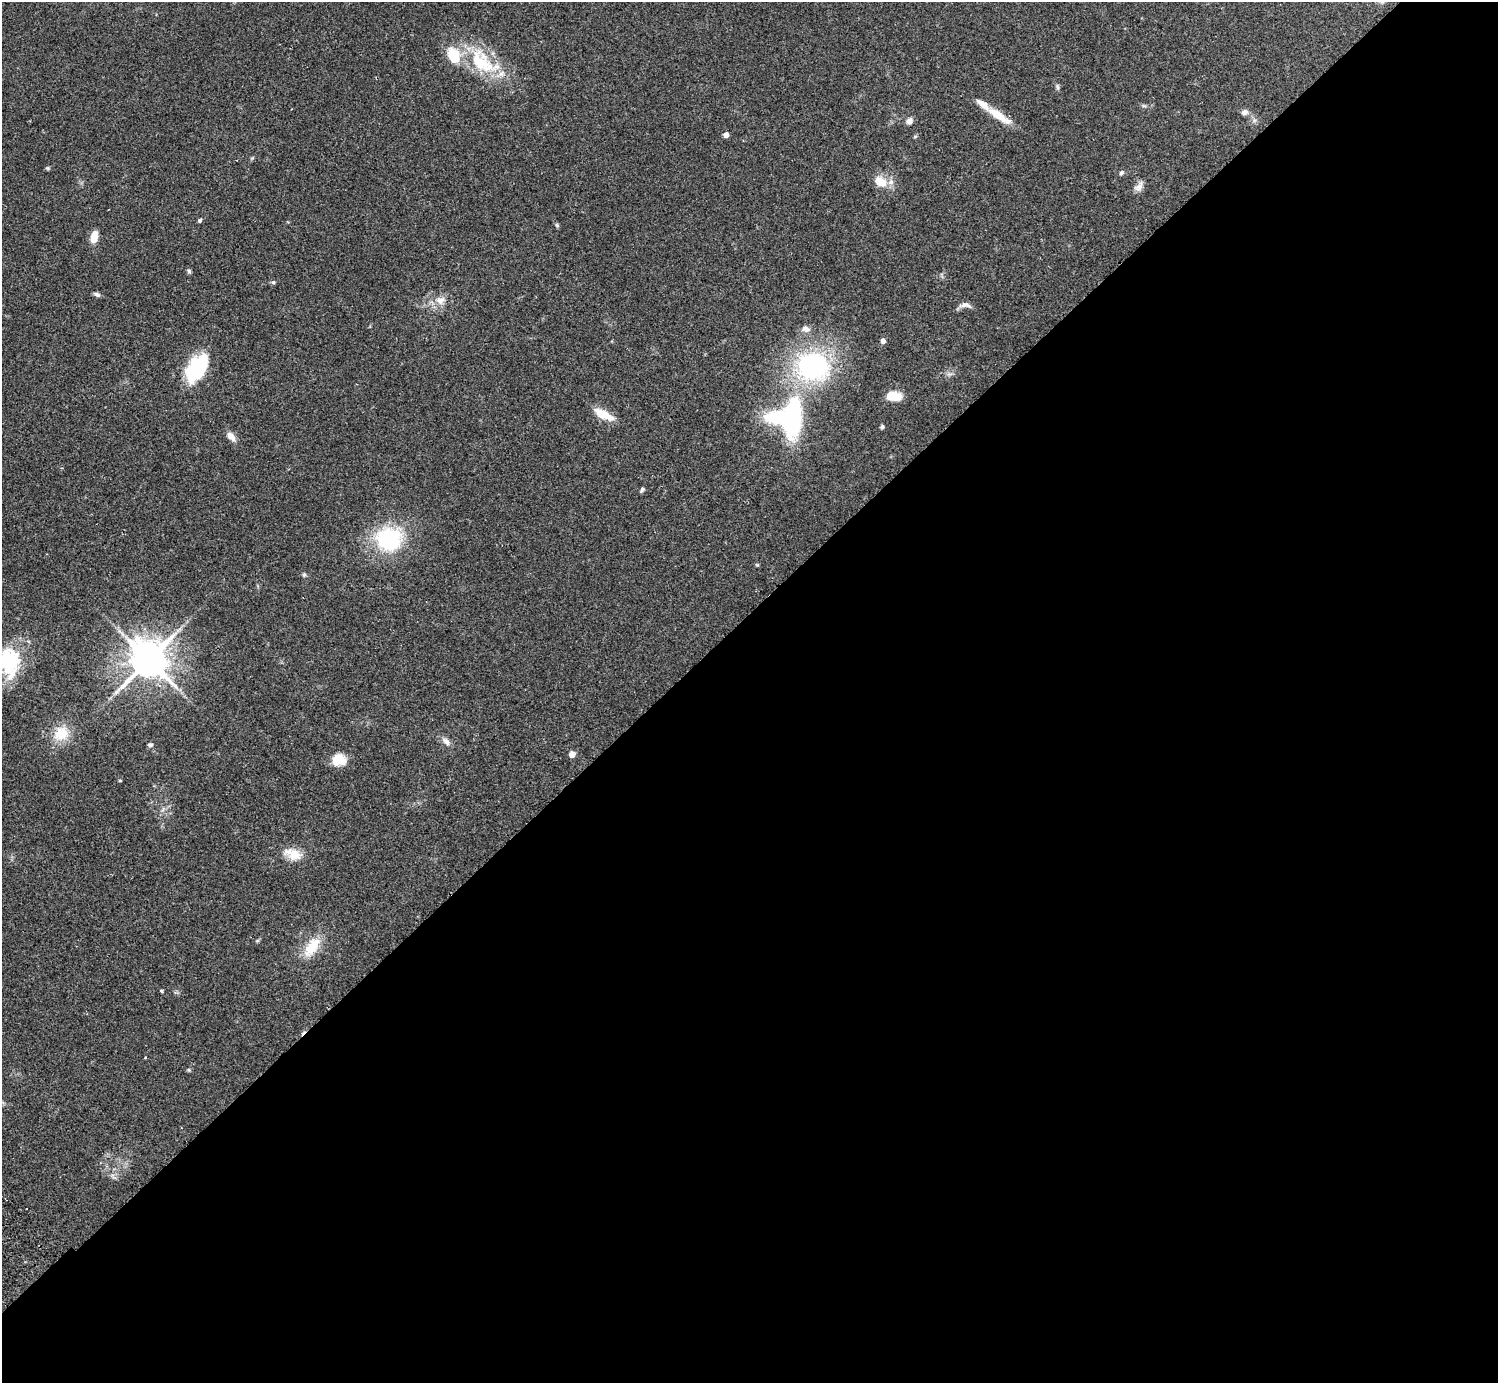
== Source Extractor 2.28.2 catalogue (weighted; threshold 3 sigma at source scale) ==
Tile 12 of 4 x 4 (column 4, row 3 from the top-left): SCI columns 4530-6025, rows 1587-2967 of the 6072 x 6073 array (HDU 1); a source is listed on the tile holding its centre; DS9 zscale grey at full resolution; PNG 1500 x 1385 px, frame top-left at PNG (2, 2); no overlay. Shown black and unused: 55% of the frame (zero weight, under 2 of 3 exposures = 3% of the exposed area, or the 3 px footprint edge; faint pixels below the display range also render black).
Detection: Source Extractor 2.28.2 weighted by HDU 2 'WHT'; one run over the whole footprint, this tile lists its part. Background 0.0731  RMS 0.0082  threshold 0.037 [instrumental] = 3 sigma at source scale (4.5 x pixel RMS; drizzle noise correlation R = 1.50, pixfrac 1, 0.05/0.05 arcsec/px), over >= 5 px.
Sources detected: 51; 1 inside a brighter object's white glare — not listed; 5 inside a brighter listed object's ellipse — not listed separately; the other 45 listed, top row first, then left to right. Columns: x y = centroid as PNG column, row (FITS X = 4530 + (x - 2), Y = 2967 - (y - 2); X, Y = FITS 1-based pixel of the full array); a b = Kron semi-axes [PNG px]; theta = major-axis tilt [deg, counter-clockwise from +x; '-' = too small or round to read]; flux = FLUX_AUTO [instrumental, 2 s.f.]
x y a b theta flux
481 62 46 25 -46 46
1057 87 8 4 -81 1.4
1244 112 8 7 - 3.2
998 115 34 9 -34 16
909 121 9 8 - 3.4
726 135 4 4 - 7.1
48 168 5 5 - 1
1121 173 7 5 45 1.6
880 182 17 12 -25 13
1139 187 15 8 53 4.6
200 220 5 4 - 1.3
557 225 6 5 - 1.1
94 237 11 6 79 12
189 271 6 5 - 1.3
273 282 5 5 - 1.2
97 294 8 6 -21 2
440 300 14 11 -1 8
966 305 16 7 -6 4.1
806 329 11 8 -18 4.4
883 341 4 4 - 5.4
813 366 28 23 -9 140
197 368 25 13 55 68
894 396 18 10 -6 11
604 414 25 8 -26 14
792 419 44 20 87 110
882 426 5 5 - 1.4
231 436 12 7 -47 5.3
642 489 6 4 57 1.7
389 539 31 28 8 69
757 565 5 4 - 0.84
304 575 6 5 - 1.2
148 660 11 10 - 2400
9 662 35 23 -86 51
61 733 20 17 42 18
446 741 13 7 -44 4
150 745 6 5 - 1.6
572 754 7 6 - 3.8
339 760 16 13 0 14
120 781 4 3 - 0.67
293 854 23 13 -20 13
257 941 6 4 19 0.96
312 947 28 13 54 19
161 991 4 3 - 0.99
145 1058 3 2 - 0.83
189 1070 5 3 - 0.9
Isophote crosses this tile's border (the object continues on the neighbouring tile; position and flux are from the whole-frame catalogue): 1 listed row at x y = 9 662